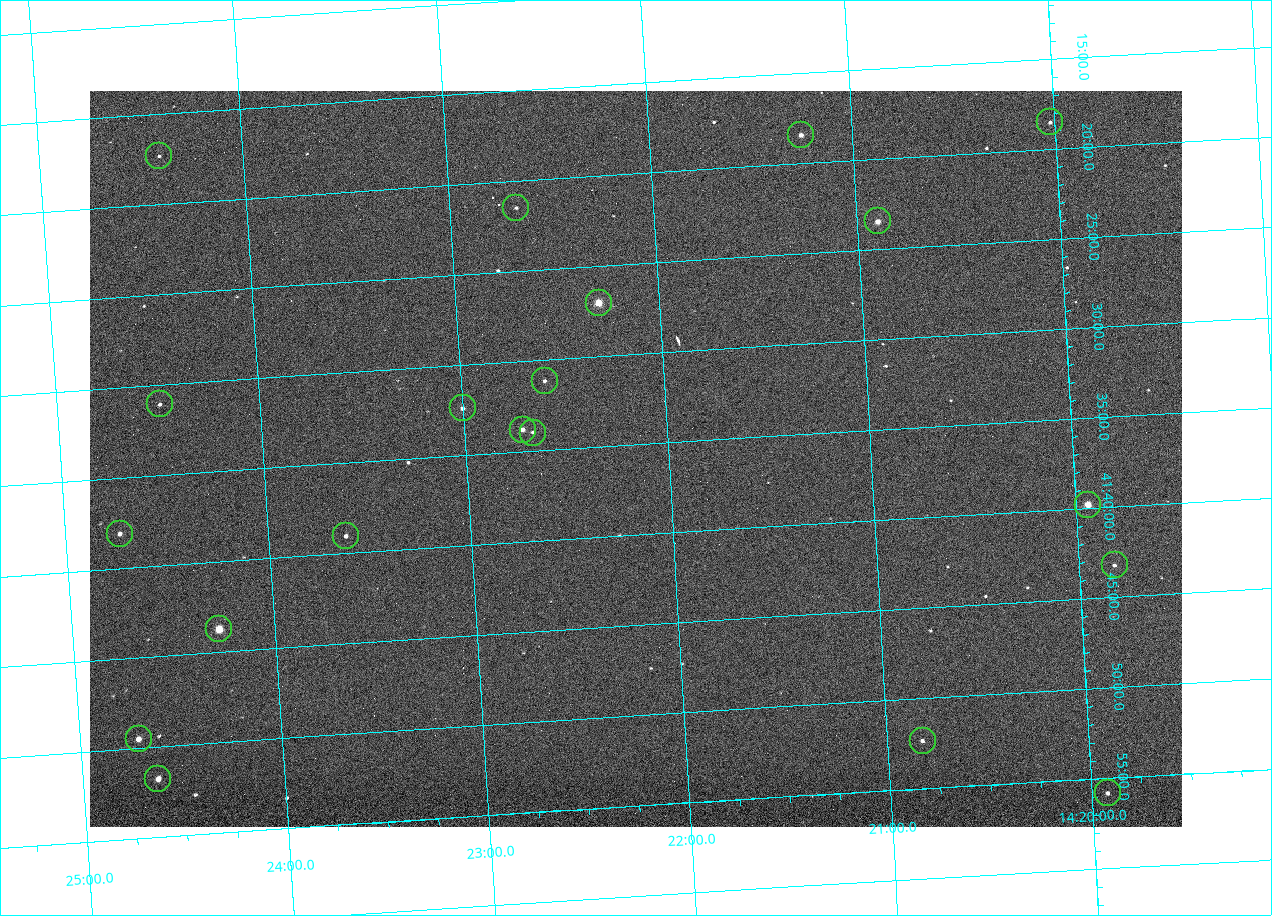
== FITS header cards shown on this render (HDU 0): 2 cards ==
NAXIS1  =                 1092 /fastest changing axis
NAXIS2  =                  736 /next to fastest changing axis

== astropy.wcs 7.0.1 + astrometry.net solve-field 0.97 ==
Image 1092 x 736 px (HDU 0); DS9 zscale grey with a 90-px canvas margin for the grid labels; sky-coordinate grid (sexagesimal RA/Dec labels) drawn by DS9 from the SOLVED WCS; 20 Tycho-2 reference stars matched to detected sources circled (green)
Header WCS: none
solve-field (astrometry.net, Tycho-2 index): SOLVED blind (the file carries no WCS)
Solved WCS: RA---TAN-SIP/DEC--TAN-SIP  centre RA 14:22:10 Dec +41:36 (215.54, +41.60 deg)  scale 3.33 arcsec/px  FOV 60.6' x 40.8'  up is -176 deg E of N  parity flipped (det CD > 0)
(file carries no celestial WCS; the grid is the blind solution)
Tycho-2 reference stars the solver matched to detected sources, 20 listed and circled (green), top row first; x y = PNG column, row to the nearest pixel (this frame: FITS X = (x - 90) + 1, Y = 736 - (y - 91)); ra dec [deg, ICRS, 3 dp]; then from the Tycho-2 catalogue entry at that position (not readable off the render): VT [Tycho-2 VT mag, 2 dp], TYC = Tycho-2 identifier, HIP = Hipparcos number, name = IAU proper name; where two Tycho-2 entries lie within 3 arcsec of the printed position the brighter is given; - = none
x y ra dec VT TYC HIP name
1050 122 215.006 +41.309 11.67 3038-298-1 - -
801 135 215.313 +41.307 10.54 3038-302-1 - -
159 156 216.103 +41.289 12.07 3038-286-1 - -
516 208 215.668 +41.358 11.71 3038-531-1 - -
878 221 215.224 +41.391 9.78 3038-588-1 - -
599 303 215.574 +41.451 8.73 3038-566-1 70240 -
545 381 215.647 +41.519 11.59 3038-488-1 - -
160 404 216.123 +41.518 12.02 3038-258-1 - -
463 408 215.750 +41.540 11.12 3038-479-1 - -
523 430 215.677 +41.563 10.23 3038-459-1 - -
533 433 215.666 +41.567 11.76 3038-461-1 - -
1088 505 214.985 +41.663 9.23 3038-464-1 - -
120 534 216.183 +41.635 11.01 3038-413-1 - -
346 536 215.904 +41.651 11.40 3038-603-1 - -
1115 565 214.956 +41.721 12.00 3038-491-1 - -
219 629 216.068 +41.729 8.81 3038-334-1 70409 -
139 739 216.177 +41.826 10.45 3038-108-1 - -
923 741 215.206 +41.873 11.51 3038-538-1 - -
158 779 216.156 +41.863 10.20 3038-555-1 - -
1108 793 214.980 +41.931 11.35 3038-237-1 - -